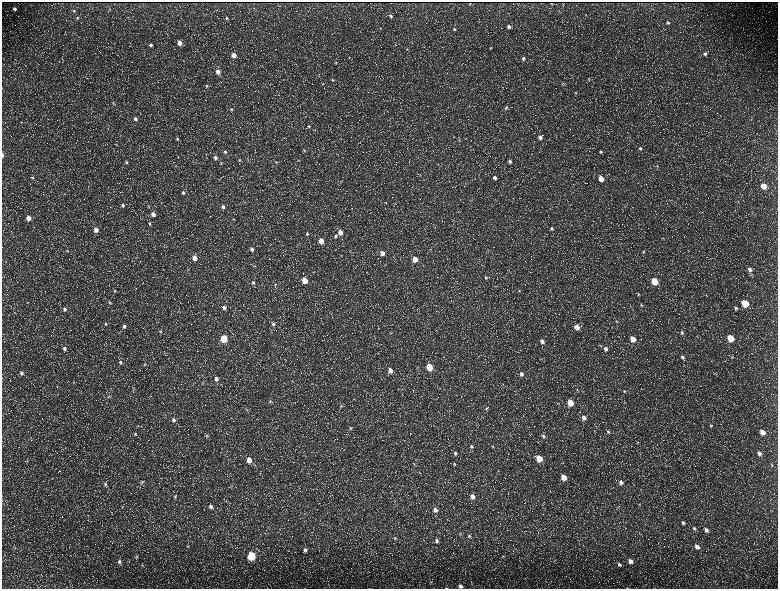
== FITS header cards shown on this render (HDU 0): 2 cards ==
NAXIS1  =                 1552 / length of data axis 1
NAXIS2  =                 1173 / length of data axis 2

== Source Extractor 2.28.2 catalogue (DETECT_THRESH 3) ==
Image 1552 x 1173 px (HDU 0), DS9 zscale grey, zoomed out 1/2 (1 PNG px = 2 x 2 image px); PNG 780 x 591 px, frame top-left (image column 1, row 1173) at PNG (2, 2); no overlay
Background 244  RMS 11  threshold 34.2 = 3 sigma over >= 5 px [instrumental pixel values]
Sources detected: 207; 34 cannot appear on this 1/2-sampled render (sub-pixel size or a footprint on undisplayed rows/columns) and are not listed; the other 173 listed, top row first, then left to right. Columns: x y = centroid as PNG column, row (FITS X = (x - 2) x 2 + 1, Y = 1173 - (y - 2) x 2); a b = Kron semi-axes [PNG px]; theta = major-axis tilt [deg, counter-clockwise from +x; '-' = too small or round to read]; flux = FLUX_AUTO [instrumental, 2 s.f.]
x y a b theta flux
551 3 2 1 - 620
470 4 2 2 - 550
15 9 4 4 - 4500
109 9 4 3 - 1500
74 11 4 4 - 2700
391 16 4 4 - 3100
77 18 5 3 - 2700
226 18 4 4 - 3600
668 22 4 4 - 3600
509 27 4 4 - 6300
380 28 3 2 - 1200
454 29 4 3 - 2800
179 43 4 3 - 22000
412 43 3 2 - 1000
151 45 4 4 - 4500
490 48 3 3 - 1900
407 49 3 2 - 1200
705 54 5 4 - 5600
234 55 4 3 - 21000
523 59 4 4 - 4700
336 62 4 3 - 2300
218 72 4 4 - 15000
589 79 4 2 - 1500
333 80 4 3 - 2100
562 84 4 3 - 1800
206 86 4 4 - 2700
575 92 4 3 - 1800
113 103 5 4 - 3100
506 108 4 4 - 3300
231 109 4 4 - 2900
135 119 5 4 - 6500
309 126 5 4 - 2700
540 137 4 4 - 10000
177 139 5 4 - 3500
459 139 3 3 - 1300
640 148 5 4 - 4900
666 149 4 2 - 1200
304 150 4 3 - 2300
225 152 4 4 - 3900
600 152 5 4 - 3900
2 155 4 2 - 4100
215 158 4 4 - 5300
239 160 3 3 - 1300
299 160 4 3 - 1500
510 161 4 4 - 5600
126 162 4 4 - 2700
276 162 4 3 - 1900
221 163 3 3 - 2200
657 166 5 3 - 2100
32 178 4 4 - 2500
494 178 4 4 - 8000
601 178 4 4 - 32000
763 186 4 4 - 36000
183 193 4 4 - 4600
386 202 3 3 - 1300
123 205 4 4 - 4400
223 207 5 4 - 6100
153 214 5 4 - 12000
29 218 4 4 - 20000
233 219 4 2 - 1600
150 224 4 4 - 2400
552 228 4 4 - 2900
96 230 4 4 - 17000
340 232 4 4 - 19000
307 234 4 4 - 2600
335 236 4 4 - 4000
321 241 4 3 - 30000
252 249 4 4 - 6100
67 251 4 2 - 1400
643 252 4 3 - 2100
382 253 4 4 - 15000
341 255 3 2 - 1200
195 258 4 4 - 14000
415 259 4 3 - 27000
254 266 3 3 - 1300
749 269 5 4 - 8000
486 278 4 3 - 2600
304 280 4 4 - 39000
654 281 4 4 - 64000
253 282 5 4 - 3600
275 285 4 3 - 2300
115 291 4 4 - 2200
519 291 4 3 - 1900
638 294 4 4 - 2500
110 303 4 4 - 2600
745 303 4 4 - 87000
641 305 4 3 - 2300
224 307 5 4 - 7100
736 308 5 4 - 4100
65 309 5 5 - 4900
617 321 4 3 - 2300
105 324 4 3 - 2600
273 324 5 4 - 4400
124 326 5 4 - 5300
577 327 5 4 - 23000
160 331 4 4 - 2800
682 333 5 4 - 3500
730 338 5 4 - 73000
224 339 4 4 - 89000
633 339 5 4 - 30000
542 341 5 4 - 10000
64 348 5 4 - 5600
605 349 5 4 - 7100
682 357 5 4 - 5000
732 357 4 4 - 2300
120 362 5 4 - 4000
145 364 5 4 - 2500
429 367 4 4 - 61000
390 370 4 4 - 14000
21 373 5 4 - 4900
521 374 5 4 - 7300
216 379 5 4 - 8200
74 382 3 2 - 1100
203 383 4 3 - 1800
134 388 4 3 - 2400
624 391 4 4 - 2500
109 396 4 2 - 1400
270 401 4 3 - 2100
570 403 5 4 - 50000
341 406 5 4 - 2800
486 408 4 4 - 2700
247 410 4 3 - 1600
584 417 5 4 - 10000
173 420 5 5 - 6400
711 426 6 4 73 3800
351 428 4 4 - 2400
608 432 5 4 - 3700
762 432 5 4 - 22000
135 434 5 4 - 3000
207 435 5 4 - 3100
543 436 5 4 - 4400
637 442 5 4 - 2600
471 446 5 4 - 4200
493 446 4 3 - 1700
455 453 5 4 - 4100
759 453 6 5 - 8800
539 458 5 4 - 51000
249 460 5 4 - 22000
27 461 4 3 - 1600
414 464 5 2 - 1700
454 464 5 3 - 2500
772 465 5 3 - 2400
563 477 5 4 - 31000
142 482 4 4 - 2500
621 482 5 4 - 6600
105 484 6 4 -77 4500
231 486 3 2 - 1500
472 496 5 4 - 13000
175 497 5 4 - 3600
639 504 4 3 - 1600
211 506 5 4 - 7800
617 507 3 2 - 1400
435 510 6 5 - 10000
683 523 5 5 - 5400
694 528 6 5 - 5700
706 530 6 5 - 8000
460 533 4 2 - 1600
469 536 5 4 - 3600
395 538 5 3 - 2500
437 540 5 4 - 5400
188 546 5 4 - 2700
697 546 6 4 -49 11000
14 548 5 3 - 2300
305 550 5 5 - 7100
137 556 5 3 - 2100
251 556 5 4 - 160000
119 561 6 5 - 5800
630 561 5 4 - 13000
619 564 5 4 - 4300
142 565 4 2 - 1300
431 582 3 3 - 1900
461 586 5 4 - 7500
446 588 4 2 - 1000
At the frame edge (FLAGS 8, measured only in part): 3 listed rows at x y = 2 155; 461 586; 446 588
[34 sub-pixel or undisplayed-footprint detections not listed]